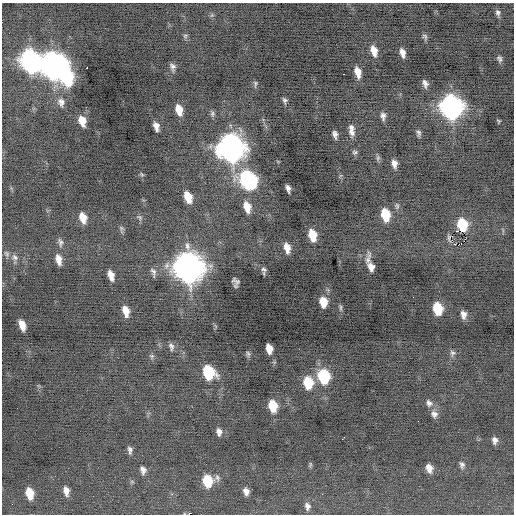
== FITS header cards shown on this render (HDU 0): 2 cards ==
NAXIS1  =                  512 / Axis length
NAXIS2  =                  512 / Axis length

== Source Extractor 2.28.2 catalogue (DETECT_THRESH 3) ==
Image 512 x 512 px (HDU 0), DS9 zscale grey, 1 PNG px = 1 image px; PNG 516 x 516 px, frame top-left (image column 1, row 512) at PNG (2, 3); no overlay
Background -0.19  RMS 0.75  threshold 2.25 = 3 sigma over >= 5 px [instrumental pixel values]
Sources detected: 92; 1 with non-positive FLUX_AUTO (blend fragments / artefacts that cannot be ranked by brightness) is not listed; the other 91 listed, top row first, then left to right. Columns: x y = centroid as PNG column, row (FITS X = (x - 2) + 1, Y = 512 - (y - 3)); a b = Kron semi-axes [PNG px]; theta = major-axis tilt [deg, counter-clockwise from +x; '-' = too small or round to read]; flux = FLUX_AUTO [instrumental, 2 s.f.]
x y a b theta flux
498 13 8 6 -76 140
212 15 7 4 71 72
185 36 7 6 - 86
425 37 8 5 -54 110
374 51 11 6 -73 550
402 53 9 5 -76 280
499 59 8 5 -66 130
30 61 13 10 -71 20000
53 65 14 13 - 40000
172 67 9 6 -71 190
87 68 2 2 - 550
358 72 11 6 -76 520
344 74 3 2 - 90
67 77 13 8 -80 6000
425 83 9 6 -73 210
255 84 8 4 89 94
285 100 5 4 - 110
61 102 12 10 -73 310
451 107 13 10 -75 26000
179 110 10 6 -75 630
212 114 8 6 81 110
383 116 9 5 -87 210
82 121 9 6 -72 630
498 121 4 4 - 60
156 126 9 5 -74 320
351 127 8 6 -36 150
352 133 10 8 -72 260
419 133 8 5 -85 140
335 134 7 4 -77 200
231 148 14 11 -71 46000
355 152 7 5 5 100
378 158 8 5 82 100
394 164 9 6 -81 280
142 174 6 5 - 69
248 180 13 10 -52 9700
288 188 7 4 -76 200
188 197 10 6 -70 920
397 206 9 6 89 130
247 207 11 7 -75 690
385 215 11 7 -78 1500
83 217 10 6 -75 600
140 217 8 5 -42 110
462 225 10 8 -82 1900
121 229 10 5 -79 110
458 231 2 2 - 3300
312 235 10 6 -77 1100
452 240 3 2 - 57
60 242 12 6 -84 170
455 244 3 2 - 260
458 245 4 2 - 1900
287 248 10 6 -78 450
7 254 10 6 -61 160
15 257 10 8 -35 230
59 259 11 6 -78 430
188 267 15 12 -72 60000
371 267 17 7 -77 490
264 269 8 6 -59 140
153 272 11 5 -74 170
111 275 9 5 -74 440
235 282 9 6 -74 190
323 302 10 7 -83 830
341 308 10 4 -90 100
437 309 9 7 -79 1700
126 311 10 6 -75 540
463 315 8 6 -81 280
22 325 10 5 -71 500
171 347 10 6 -78 170
269 349 9 5 -78 550
452 353 8 7 - 160
248 354 8 5 -88 110
151 356 8 6 -46 110
208 372 11 8 -65 3000
324 376 11 9 -78 3400
308 383 11 8 -83 1700
429 403 11 8 -52 240
273 406 10 7 -79 1300
434 414 10 9 - 250
219 432 9 6 -77 230
343 438 5 2 - 430
495 440 8 6 -85 220
130 450 9 5 -84 170
310 464 8 4 70 71
462 465 8 6 -82 160
429 468 8 6 -72 360
143 470 9 7 -75 240
208 481 10 9 - 1800
132 482 6 4 -19 70
66 491 9 5 -78 330
246 491 8 6 -70 290
30 493 10 6 -78 950
307 506 10 7 -81 230
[1 non-positive-flux detection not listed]